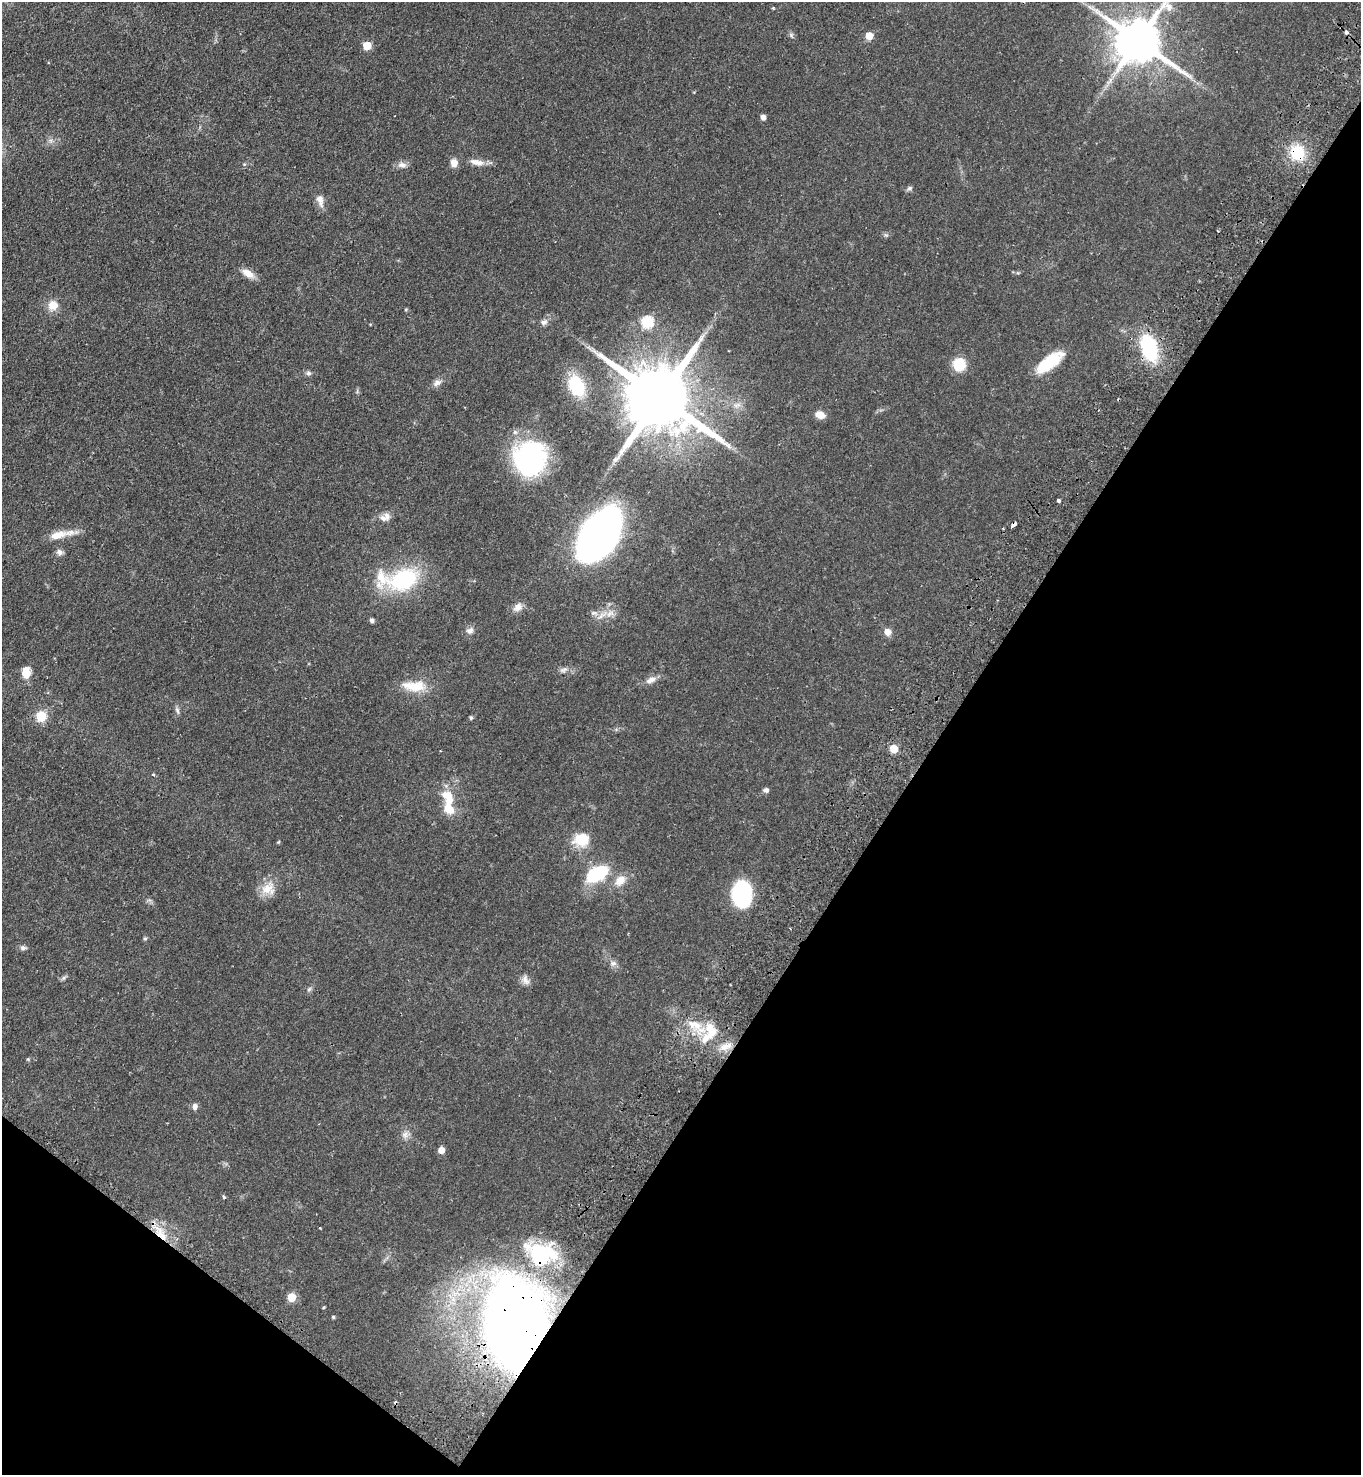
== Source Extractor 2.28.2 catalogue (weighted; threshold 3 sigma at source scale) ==
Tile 15 of 4 x 4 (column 3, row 4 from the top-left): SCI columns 3080-4438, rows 50-1522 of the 6019 x 5989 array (HDU 1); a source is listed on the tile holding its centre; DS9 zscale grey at full resolution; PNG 1363 x 1477 px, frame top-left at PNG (2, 2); no overlay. Shown black and unused: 35% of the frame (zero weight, under 2 of 3 exposures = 4% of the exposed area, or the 3 px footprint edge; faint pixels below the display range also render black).
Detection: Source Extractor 2.28.2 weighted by HDU 2 'WHT'; one run over the whole footprint, this tile lists its part. Background 0.0484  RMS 0.0055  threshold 0.0247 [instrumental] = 3 sigma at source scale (4.5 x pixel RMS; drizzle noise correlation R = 1.50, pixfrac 1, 0.05/0.05 arcsec/px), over >= 5 px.
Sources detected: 83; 2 cosmic-ray / hot-pixel residue — not listed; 5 inside a brighter listed object's ellipse — not listed separately; the other 76 listed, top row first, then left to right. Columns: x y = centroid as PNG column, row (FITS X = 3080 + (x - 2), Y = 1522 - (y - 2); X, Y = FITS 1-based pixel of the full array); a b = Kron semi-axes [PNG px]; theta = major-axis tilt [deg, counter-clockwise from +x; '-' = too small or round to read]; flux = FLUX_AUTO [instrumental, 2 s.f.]
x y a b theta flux
773 8 3 3 - 0.94
791 35 6 5 - 0.99
869 36 5 5 - 10
1138 41 13 12 - 2300
367 46 5 5 - 15
1110 80 7 4 71 1.4
763 117 5 4 - 3
1298 153 19 18 - 16
477 162 22 8 -12 4.7
454 163 8 7 - 4.6
402 165 13 7 -5 2.5
910 188 7 6 - 1.2
320 200 17 9 -76 4
248 273 17 8 -34 5
53 305 13 13 - 5.9
406 310 5 4 - 0.61
544 322 10 7 10 2
647 322 6 6 - 58
370 324 4 3 - 0.39
1149 348 25 14 -75 41
1049 362 31 12 37 21
959 364 11 11 - 14
308 373 7 6 - 1.3
437 383 13 7 34 2.5
576 386 26 17 -65 24
660 398 21 16 -37 6000
737 405 11 5 17 2.2
820 415 9 7 -21 5.5
530 459 30 29 - 90
1058 500 3 3 - 8.9
387 516 10 9 - 2.7
1013 525 6 3 42 4.8
58 535 23 9 17 7.8
599 536 42 25 57 330
59 552 9 7 -47 2
403 579 34 21 21 47
518 607 13 9 40 3.6
372 621 4 4 - 1.7
470 631 10 8 30 2.3
887 632 7 7 - 3.9
564 670 11 6 24 1.9
26 673 13 10 90 6.6
651 680 15 8 28 3.4
414 686 33 13 -2 12
177 711 11 4 -65 1.2
41 716 6 5 - 32
471 718 4 4 - 0.97
894 749 5 5 - 16
766 790 6 6 - 1.5
449 807 25 14 -80 11
582 840 16 13 10 15
278 842 5 3 - 0.49
597 874 20 11 28 33
620 881 17 11 43 6.2
267 889 22 14 44 8.1
742 894 21 15 89 64
145 939 5 5 - 0.75
23 948 9 6 -9 1.4
613 963 9 8 - 1.9
64 978 8 4 45 1
525 980 14 8 -64 2.9
309 989 7 4 45 0.95
694 1025 22 10 -15 9.1
711 1030 21 13 -74 12
725 1046 15 9 22 5
28 1059 5 4 - 0.59
195 1107 7 6 - 2.3
405 1134 11 9 51 2.8
441 1150 5 5 - 6.3
224 1197 5 4 - 0.7
162 1237 34 7 -68 11
542 1254 41 31 1 42
291 1297 5 5 - 16
324 1307 4 3 - 0.48
333 1317 4 4 - 0.64
516 1325 68 41 89 690
Overlapping masked pixels (flux is a lower limit): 6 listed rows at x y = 1298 153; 1149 348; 1013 525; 162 1237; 542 1254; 516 1325